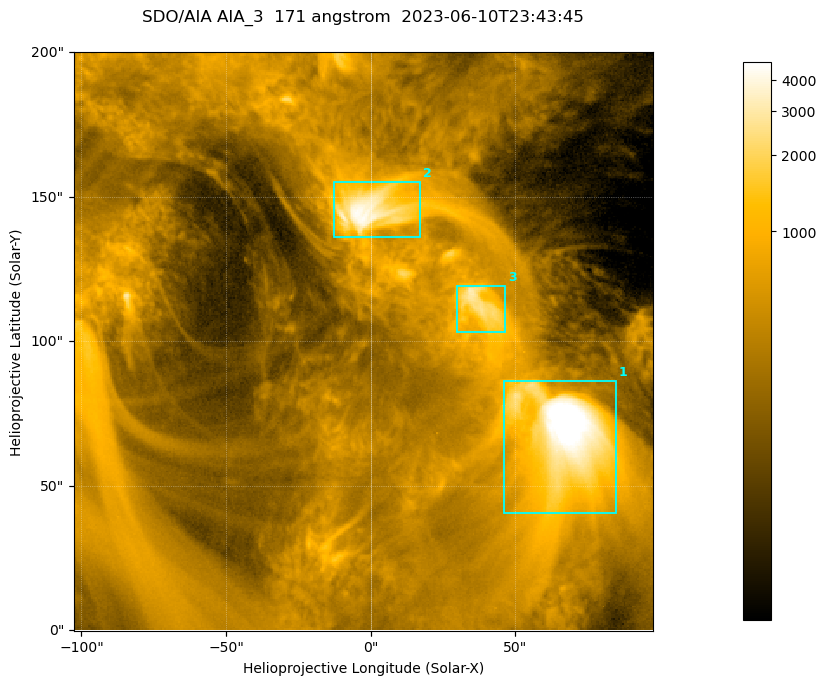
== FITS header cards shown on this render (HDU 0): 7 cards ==
TELESCOP= 'SDO/AIA '           / For AIA: SDO/AIA
INSTRUME= 'AIA_3   '           / For AIA: AIA_ATA1, AIA_ATA2, AIA_ATA3 or AIA_AT
WAVELNTH=                  171 / [angstrom] Wavelength
WAVEUNIT= 'angstrom'           / Wavelength unit: angstrom
DATE-OBS= '2023-06-10T23:43:45.350' / [ISO] Date when observation started; ISO 8
CTYPE1  = 'HPLN-TAN'           / CTYPE1; Typically HPLN
CTYPE2  = 'HPLT-TAN'           / CTYPE2; Typically HPLT

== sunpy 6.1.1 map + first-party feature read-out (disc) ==
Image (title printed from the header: SDO/AIA AIA_3  171 angstrom  2023-06-10T23:43:45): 334 x 334 px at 0.599 arcsec/px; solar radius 945 arcsec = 1577 px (partial field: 1.4% of the solar disc is inside the frame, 100% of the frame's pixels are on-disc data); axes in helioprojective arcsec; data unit not stated in the header (colour bar unlabelled)
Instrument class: DISC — disc imager (sunpy class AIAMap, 171 A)
Bright regions (active regions / flare kernels): reference = the on-disc median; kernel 3 px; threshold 5 sigma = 1089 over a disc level ~354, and >= 1.15x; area >= 111 px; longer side >= 4 px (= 2.4 arcsec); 3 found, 3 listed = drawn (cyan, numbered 1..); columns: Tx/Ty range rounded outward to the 2 arcsec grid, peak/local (2 s.f.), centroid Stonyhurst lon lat
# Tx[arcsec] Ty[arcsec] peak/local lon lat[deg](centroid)
1 46..86 40..86 19 +4 +4
2 -14..18 136..156 12 +0 +9
3 30..48 102..120 8.7 +2 +7